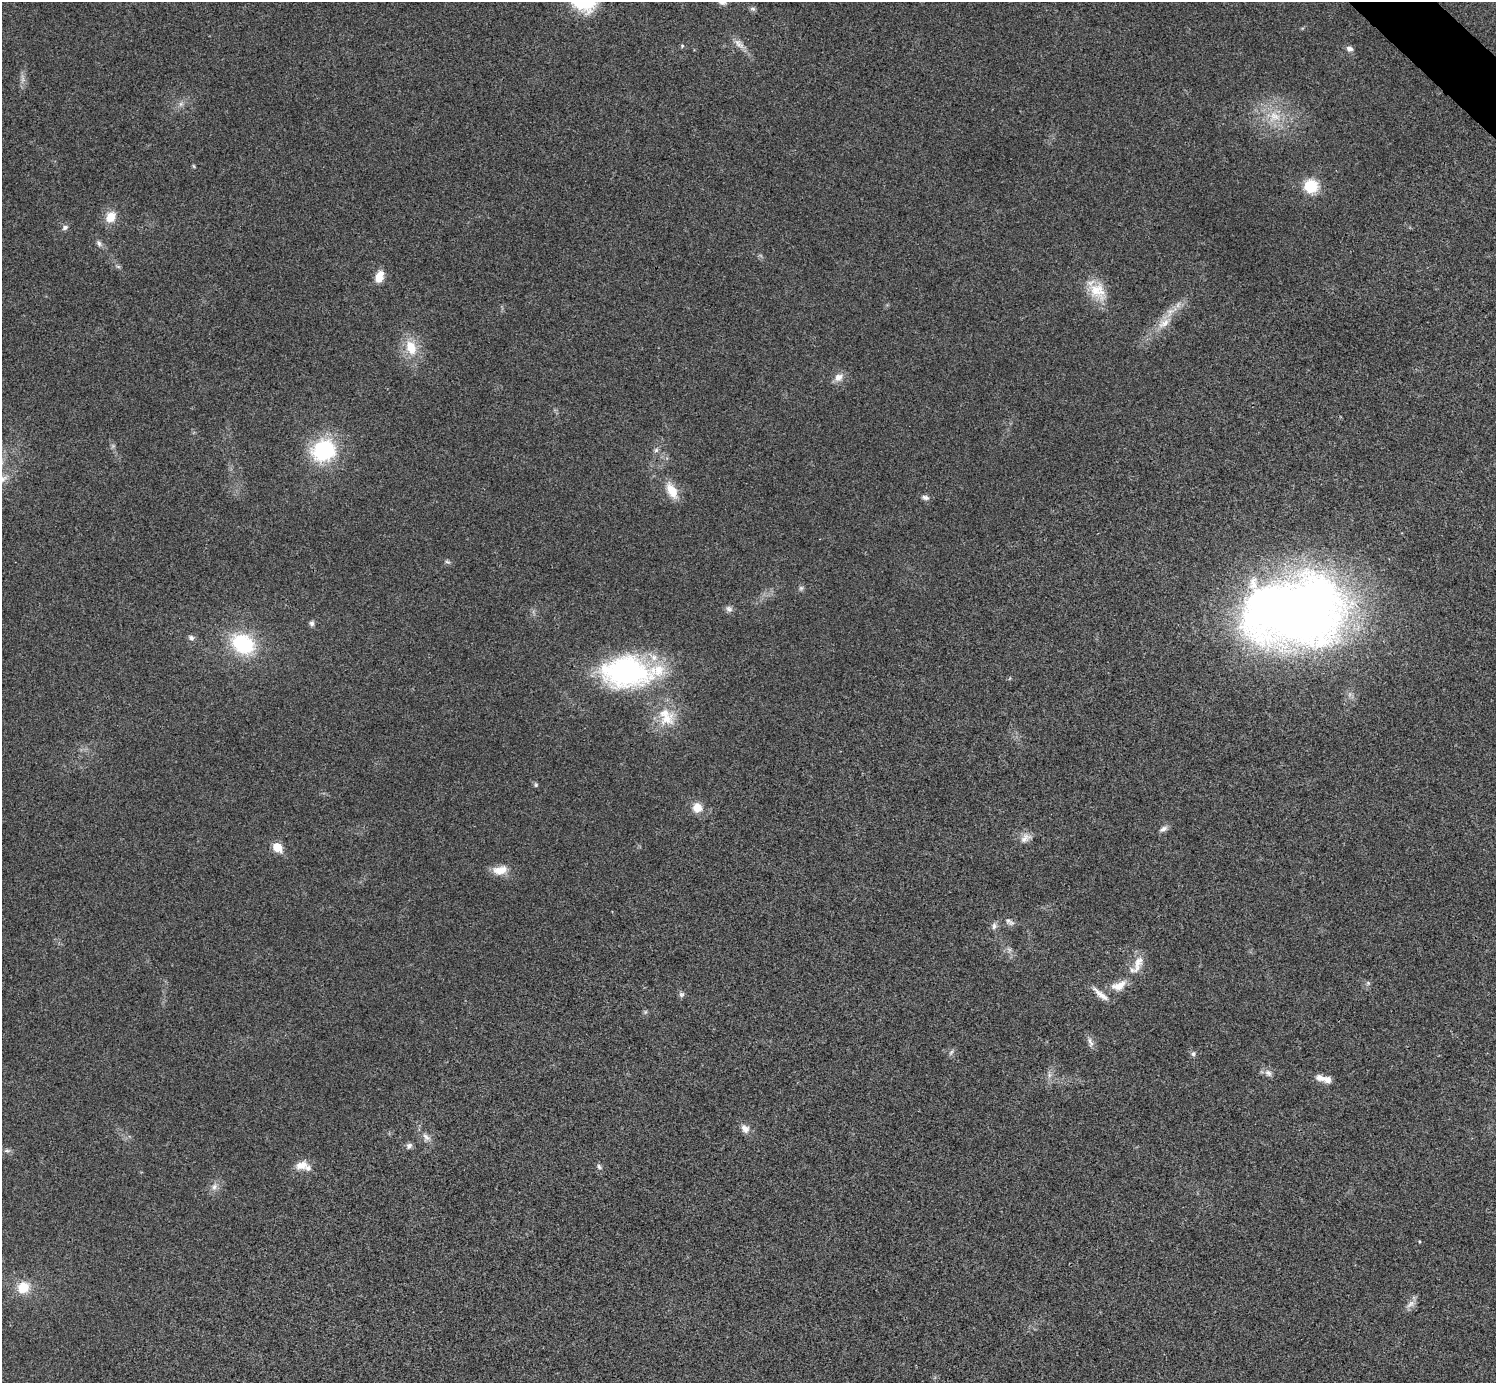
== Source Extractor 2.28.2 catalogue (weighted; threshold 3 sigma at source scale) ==
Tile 10 of 4 x 4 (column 2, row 3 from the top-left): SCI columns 1500-2993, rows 1682-3062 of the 5983 x 5983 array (HDU 1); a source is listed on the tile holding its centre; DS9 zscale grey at full resolution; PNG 1498 x 1385 px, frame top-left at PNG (2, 2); no overlay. Shown black and unused: <1% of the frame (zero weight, under 3 of 4 exposures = <1% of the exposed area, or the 3 px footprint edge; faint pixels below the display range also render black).
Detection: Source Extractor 2.28.2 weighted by HDU 2 'WHT'; one run over the whole footprint, this tile lists its part. Background 0.0211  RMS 0.0055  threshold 0.0246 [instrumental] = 3 sigma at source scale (4.5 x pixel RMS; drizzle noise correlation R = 1.50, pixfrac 1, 0.05/0.05 arcsec/px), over >= 5 px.
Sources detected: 68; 1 too faint to see at this stretch — not listed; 6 inside a brighter listed object's ellipse — not listed separately; the other 61 listed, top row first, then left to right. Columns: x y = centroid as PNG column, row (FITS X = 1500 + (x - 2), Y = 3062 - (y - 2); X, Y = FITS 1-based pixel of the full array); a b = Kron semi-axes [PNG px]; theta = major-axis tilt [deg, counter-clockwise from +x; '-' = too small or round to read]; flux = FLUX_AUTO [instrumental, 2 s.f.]
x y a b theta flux
753 9 8 5 -18 1.3
739 44 18 8 -46 4.2
682 46 5 5 - 0.7
1350 49 9 7 -18 2
23 79 7 6 - 1.8
181 104 7 6 - 1.7
1274 116 18 16 31 12
194 166 6 4 -87 0.63
1311 186 13 12 - 18
111 217 13 11 60 8.2
65 227 8 6 27 1.8
99 243 9 6 -63 1.7
118 266 7 4 -2 0.88
379 276 13 9 69 7.1
1097 291 28 20 -48 15
1164 323 21 9 36 7.4
411 347 21 14 -70 13
839 377 12 10 38 4.2
323 450 23 20 26 49
656 450 6 6 - 1.3
2 479 18 10 23 7.4
672 491 21 11 -62 9.5
925 497 11 6 -13 1.9
447 562 8 4 -18 1.1
801 588 6 6 - 1.2
729 609 10 7 -37 1.9
1295 612 103 67 5 510
312 624 7 6 - 1.6
191 638 8 6 -33 1.8
243 644 26 19 -30 40
626 672 58 35 -2 110
666 718 25 18 11 14
536 785 6 5 - 0.86
697 807 11 11 - 6.5
1163 829 12 6 29 2.1
1025 838 16 10 35 4.2
277 847 6 5 - 20
500 870 20 11 9 7.3
1010 922 13 7 -34 2.2
994 926 10 7 81 2
1138 964 28 11 70 8.1
1368 983 6 4 -46 0.91
1119 986 23 11 22 8.7
681 994 8 7 - 1.4
645 1012 6 4 46 0.85
1091 1042 15 7 -66 2.8
951 1052 9 5 62 1.3
1193 1054 7 6 - 1.2
1268 1073 10 8 -46 2.6
1049 1075 7 5 90 1.5
1320 1078 13 8 -11 4.1
745 1129 11 8 -49 3.7
426 1137 13 8 -45 3.3
409 1146 8 7 - 1.8
7 1151 9 4 8 1.2
302 1165 16 10 15 5.8
599 1167 8 5 -49 1.3
214 1187 10 7 69 2.6
1419 1241 4 3 - 0.48
23 1287 13 12 - 12
1411 1304 14 8 35 3.1
Isophote crosses this tile's border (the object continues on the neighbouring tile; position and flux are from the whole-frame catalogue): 1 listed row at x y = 2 479